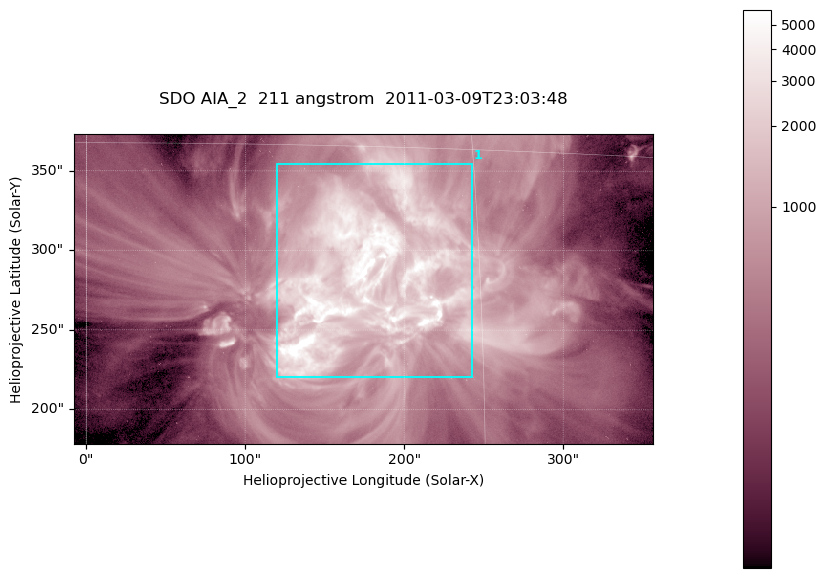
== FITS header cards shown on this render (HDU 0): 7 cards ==
TELESCOP= 'SDO     '           /
INSTRUME= 'AIA_2   '           /
WAVELNTH=                  211 /
WAVEUNIT= 'angstrom'           /
DATE-OBS= '2011-03-09T23:03:48.62' /
CTYPE1  = 'HPLN-TAN'           /
CTYPE2  = 'HPLT-TAN'           /

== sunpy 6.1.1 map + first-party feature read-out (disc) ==
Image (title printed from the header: SDO AIA_2  211 angstrom  2011-03-09T23:03:48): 606 x 324 px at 0.601 arcsec/px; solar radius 967 arcsec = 1609 px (partial field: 2.4% of the solar disc is inside the frame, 100% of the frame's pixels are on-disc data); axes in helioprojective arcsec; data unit not stated in the header (colour bar unlabelled)
Pointing: header CRPIX1/2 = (2040.79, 2040.71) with CRVAL1/2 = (0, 0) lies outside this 606 x 324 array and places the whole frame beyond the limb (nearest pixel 1.39 R_sun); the SolarSoft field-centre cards XCEN/YCEN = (174.2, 275.8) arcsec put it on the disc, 1859 arcsec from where CRPIX/CRVAL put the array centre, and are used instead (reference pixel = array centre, CRVAL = XCEN/YCEN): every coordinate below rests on XCEN/YCEN
Orientation: roll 0.0565 deg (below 1 deg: not rotated)
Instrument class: DISC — disc imager (sunpy class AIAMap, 211 A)
Bright regions (active regions / flare kernels): reference = the on-disc median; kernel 5 px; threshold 5 sigma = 1817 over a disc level ~470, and >= 1.15x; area >= 196 px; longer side >= 4 px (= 2.4 arcsec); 1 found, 1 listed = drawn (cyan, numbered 1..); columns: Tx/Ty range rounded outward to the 2 arcsec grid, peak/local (2 s.f.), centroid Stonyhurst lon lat
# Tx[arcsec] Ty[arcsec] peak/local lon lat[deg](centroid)
1 120..244 220..356 18 +10 +10